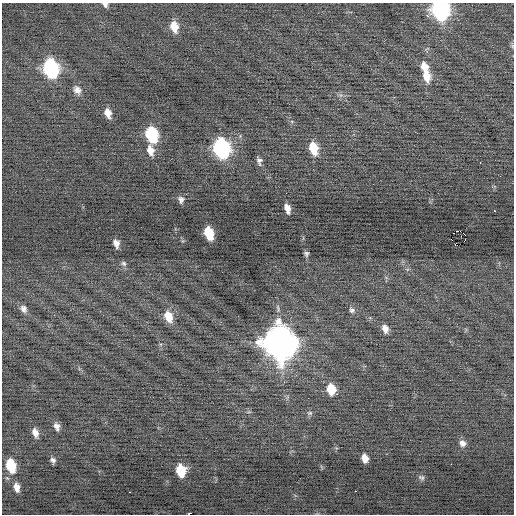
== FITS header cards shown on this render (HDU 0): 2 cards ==
NAXIS1  =                  512 / Axis length
NAXIS2  =                  512 / Axis length

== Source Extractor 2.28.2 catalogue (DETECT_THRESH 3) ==
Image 512 x 512 px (HDU 0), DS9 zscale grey, 1 PNG px = 1 image px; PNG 516 x 516 px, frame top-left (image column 1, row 512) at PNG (2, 3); no overlay
Background 0.0091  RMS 0.75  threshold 2.25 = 3 sigma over >= 5 px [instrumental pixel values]
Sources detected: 49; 1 with non-positive FLUX_AUTO (blend fragments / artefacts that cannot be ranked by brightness) is not listed; the other 48 listed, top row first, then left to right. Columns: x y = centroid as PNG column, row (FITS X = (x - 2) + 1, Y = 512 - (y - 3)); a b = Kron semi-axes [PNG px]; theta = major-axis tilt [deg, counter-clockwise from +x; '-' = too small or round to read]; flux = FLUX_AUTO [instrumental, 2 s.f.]
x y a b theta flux
105 5 7 5 -41 160
440 10 13 10 -79 13000
427 16 3 2 - 270
174 27 12 8 -78 700
512 46 6 4 73 67
425 67 15 9 -70 630
51 68 12 9 -76 8000
427 77 12 9 -76 620
77 90 12 9 -48 310
108 113 11 7 -73 430
152 135 11 8 -73 3900
221 148 12 9 -73 11000
313 148 12 8 -74 1200
150 150 12 8 -75 480
259 161 10 7 -84 180
181 199 9 7 -80 180
287 208 9 5 -72 360
494 211 3 2 - 290
458 231 3 2 - 4600
209 233 10 7 -72 1500
465 235 2 2 - 74
451 239 3 2 - 420
465 240 2 2 - 29
116 243 7 5 -72 280
456 245 3 2 - 100
306 254 5 5 - 110
124 263 8 6 -44 130
23 309 10 7 -56 230
352 310 8 7 - 160
168 316 13 9 -70 800
221 322 3 3 - 52
385 329 10 7 -74 330
279 342 15 13 -74 85000
331 389 10 8 -80 940
337 394 3 2 - 69
310 413 8 6 -13 110
57 426 9 6 -70 250
35 433 11 7 -70 330
462 443 9 8 - 240
365 458 7 6 - 410
53 460 7 6 - 160
451 464 2 2 - 140
11 466 11 7 -75 1900
181 471 10 7 -81 1500
421 477 9 6 -29 130
17 487 10 6 -78 330
355 491 2 2 - 400
129 492 2 2 - 88
At the frame edge (FLAGS 8, measured only in part): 3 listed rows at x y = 105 5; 440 10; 512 46
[1 non-positive-flux detection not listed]